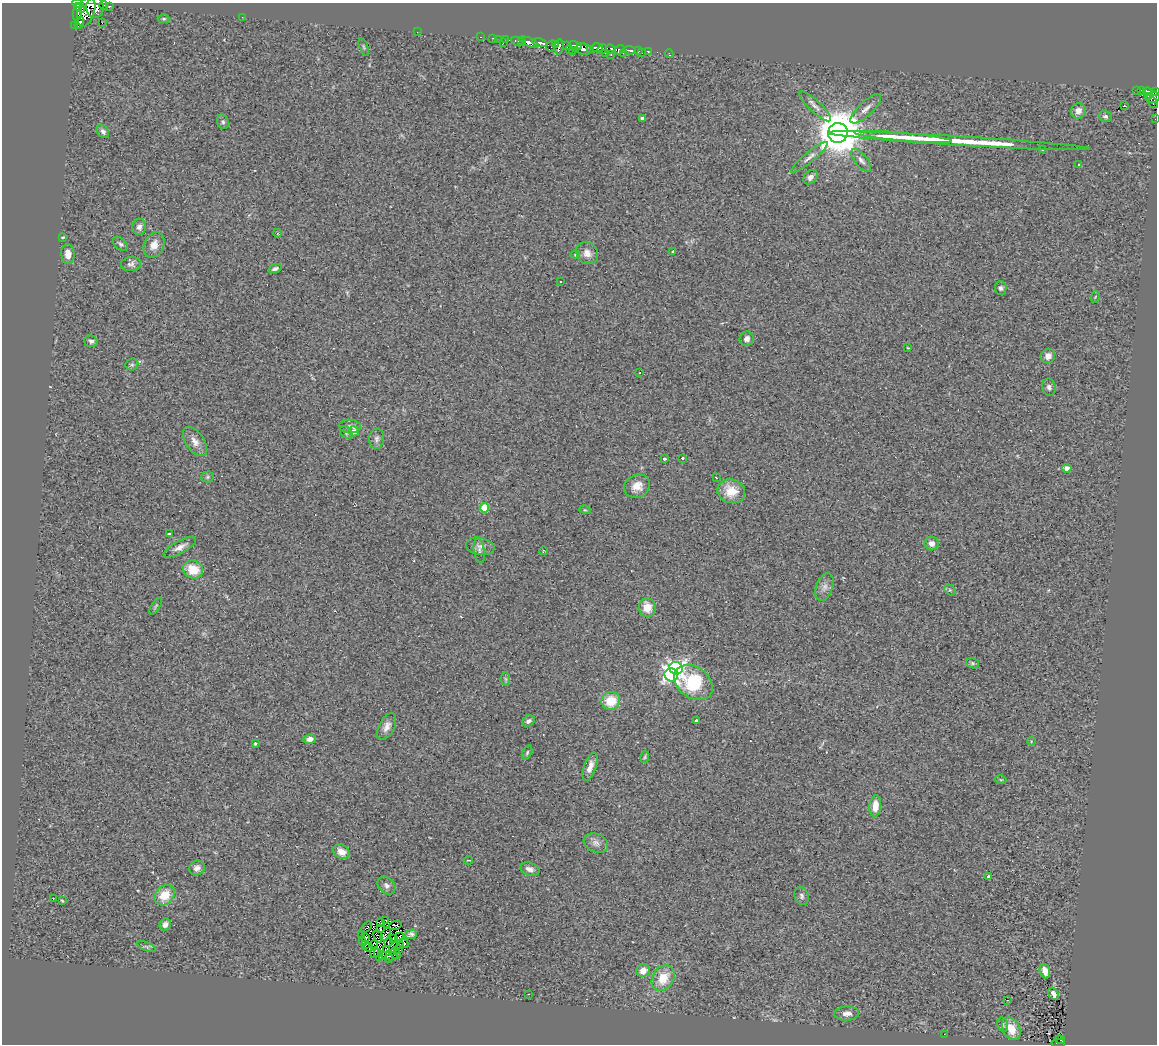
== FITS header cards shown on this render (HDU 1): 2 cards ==
NAXIS1  =                 1155
NAXIS2  =                 1042

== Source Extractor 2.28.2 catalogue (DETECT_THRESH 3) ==
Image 1155 x 1042 px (HDU 1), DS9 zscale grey, 1 PNG px = 1 image px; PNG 1159 x 1046 px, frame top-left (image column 1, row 1042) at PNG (2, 3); each listed source drawn as its Kron ellipse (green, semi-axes under 4 px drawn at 4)
Background 0.658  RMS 0.14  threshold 0.416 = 3 sigma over >= 5 px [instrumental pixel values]
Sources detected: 185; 2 with non-positive FLUX_AUTO (blend fragments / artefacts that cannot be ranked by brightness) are neither listed nor drawn; the other 183 listed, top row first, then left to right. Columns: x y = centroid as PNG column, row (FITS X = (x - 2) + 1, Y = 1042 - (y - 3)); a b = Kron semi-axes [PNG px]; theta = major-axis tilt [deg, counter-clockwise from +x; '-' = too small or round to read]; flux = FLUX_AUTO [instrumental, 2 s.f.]
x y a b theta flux
78 4 6 3 -10 480
103 5 4 2 - 27
109 6 3 3 - 92
95 7 10 9 - 1300
80 8 6 3 -35 210
86 11 16 8 72 1300
77 12 8 4 80 400
242 17 2 2 - 5.8
164 19 6 4 2 14
79 23 6 4 60 260
102 23 3 2 - 10
75 25 2 2 - 140
417 32 2 2 - 72
481 37 3 2 - 24
493 38 3 2 - 16
499 39 2 2 - 20
505 39 3 2 - 13
518 42 6 2 -24 16
521 42 3 2 - 35
529 42 10 4 -24 630
503 43 3 2 - 29
540 43 7 4 -12 170
555 45 4 3 - 44
551 46 6 3 62 82
567 46 4 3 - 340
575 46 6 4 -13 110
364 47 9 3 -68 13
559 47 8 3 81 290
597 48 5 3 - 650
570 49 3 2 - 63
583 49 8 6 -8 580
591 49 2 2 - 26
602 49 5 4 - 190
611 49 5 4 - 340
619 50 5 3 - 210
629 50 6 3 -7 130
638 51 3 2 - 44
648 51 3 2 - 27
572 52 3 2 - 39
623 53 2 2 - 47
642 53 2 2 - 5.7
669 53 4 2 - 16
605 54 3 3 - 70
611 55 2 2 - 9.3
1142 90 3 3 - 86
1137 91 3 2 - 21
1147 91 4 3 - 200
1156 92 4 2 - 27
1148 96 3 2 - 24
1153 97 7 5 5 150
1153 103 6 4 -52 200
815 106 21 6 -43 54
1124 106 3 2 - 5.5
866 109 20 7 43 66
1078 111 8 7 - 69
1105 116 7 5 -17 21
642 118 4 3 - 17
1155 119 2 2 - 5.1
223 122 7 5 -70 23
103 131 7 5 -54 29
838 133 10 9 - 39000
903 137 49 3 -5 280
959 141 131 4 -4 850
1042 149 4 2 - 13
809 157 23 5 39 57
861 160 13 6 -51 38
1079 164 3 2 - 14
810 177 8 6 44 39
139 227 8 7 - 37
277 233 4 3 - 7.4
63 237 4 3 - 7.8
120 244 9 5 -44 22
154 245 13 9 63 80
673 251 4 3 - 11
587 253 12 10 -45 72
68 254 10 6 -86 76
575 255 4 4 - 15
131 264 10 7 8 37
275 269 7 4 19 23
560 282 3 3 - 41
1001 288 7 6 - 24
1095 297 6 3 71 9.7
747 339 7 7 - 41
91 341 7 5 -15 26
908 348 3 2 - 5.6
1048 356 7 7 - 61
132 365 6 5 - 19
640 372 2 2 - 8.5
1049 387 9 7 -80 29
350 426 11 6 -3 37
354 431 5 5 - 61
346 433 7 5 -47 19
377 439 10 7 86 33
195 441 16 9 -56 77
682 458 4 3 - 9.7
664 459 3 3 - 13
1067 468 5 4 - 57
208 477 6 5 - 16
716 478 3 2 - 7.4
637 486 13 11 24 110
731 491 14 12 -19 200
484 508 5 4 - 320
585 510 6 3 -16 10
169 534 3 2 - 7.8
932 543 7 7 - 58
480 546 14 8 -10 59
180 547 18 6 28 60
479 551 12 5 -82 31
543 551 4 3 - 5.9
193 570 10 9 - 210
824 587 14 8 71 54
950 590 6 4 -44 17
156 606 9 3 57 14
647 607 9 8 - 140
972 663 7 5 -16 18
676 668 7 6 - 2300
671 675 7 6 - 2300
506 679 7 4 -88 15
693 682 21 15 -37 680
611 701 9 9 - 230
696 720 3 2 - 11
528 721 7 5 30 28
387 726 14 7 64 65
310 739 6 5 - 53
1031 741 4 3 - 7.4
255 744 3 3 - 14
527 752 7 4 64 14
645 757 6 4 81 12
590 767 15 6 71 71
1001 780 5 3 - 9.1
875 806 11 6 84 120
596 843 13 9 -24 57
341 852 9 6 -33 89
468 860 4 2 - 7.8
197 868 8 7 - 41
530 869 10 6 -20 41
988 876 3 3 - 22
386 885 10 7 -45 37
165 895 11 9 44 180
802 896 9 7 -70 27
53 899 2 2 - 22
62 901 4 3 - 8.8
386 921 3 2 - 6.4
380 923 3 2 - 12
165 925 6 5 - 33
395 926 7 3 17 5.8
366 927 6 2 51 24
380 929 4 2 - 5.4
362 934 2 2 - 14
385 934 7 3 61 1.5
411 934 6 4 21 27
378 936 6 3 -68 0.8
366 937 3 2 - 15
399 937 5 2 - 7.5
393 938 3 2 - 6
362 941 2 2 - 7.5
389 942 5 2 - 8.3
403 943 5 2 - 11
374 944 5 3 - 5.8
365 945 2 2 - 7
400 946 4 2 - 8
146 947 10 3 -21 16
369 947 4 2 - 8.2
387 949 4 2 - 7.4
398 950 3 2 - 5.3
374 953 5 2 - 8.1
395 954 6 2 -48 15
379 955 6 3 -71 10
383 955 4 2 - 14
389 956 8 2 -7 1.6
388 959 4 2 - 8.1
643 970 7 6 - 88
1045 971 7 5 -72 81
663 978 14 10 59 190
528 994 2 2 - 5.7
1053 994 6 4 -55 38
1007 1000 3 2 - 11
847 1013 12 7 3 57
1003 1025 7 5 -72 19
1011 1029 12 8 -63 160
944 1034 3 2 - 11
1060 1040 5 3 - 12
1058 1043 6 2 -2 43
At the frame edge (FLAGS 8, measured only in part): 4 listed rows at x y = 78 4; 1156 92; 1155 119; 1058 1043
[2 non-positive-flux detections neither listed nor drawn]